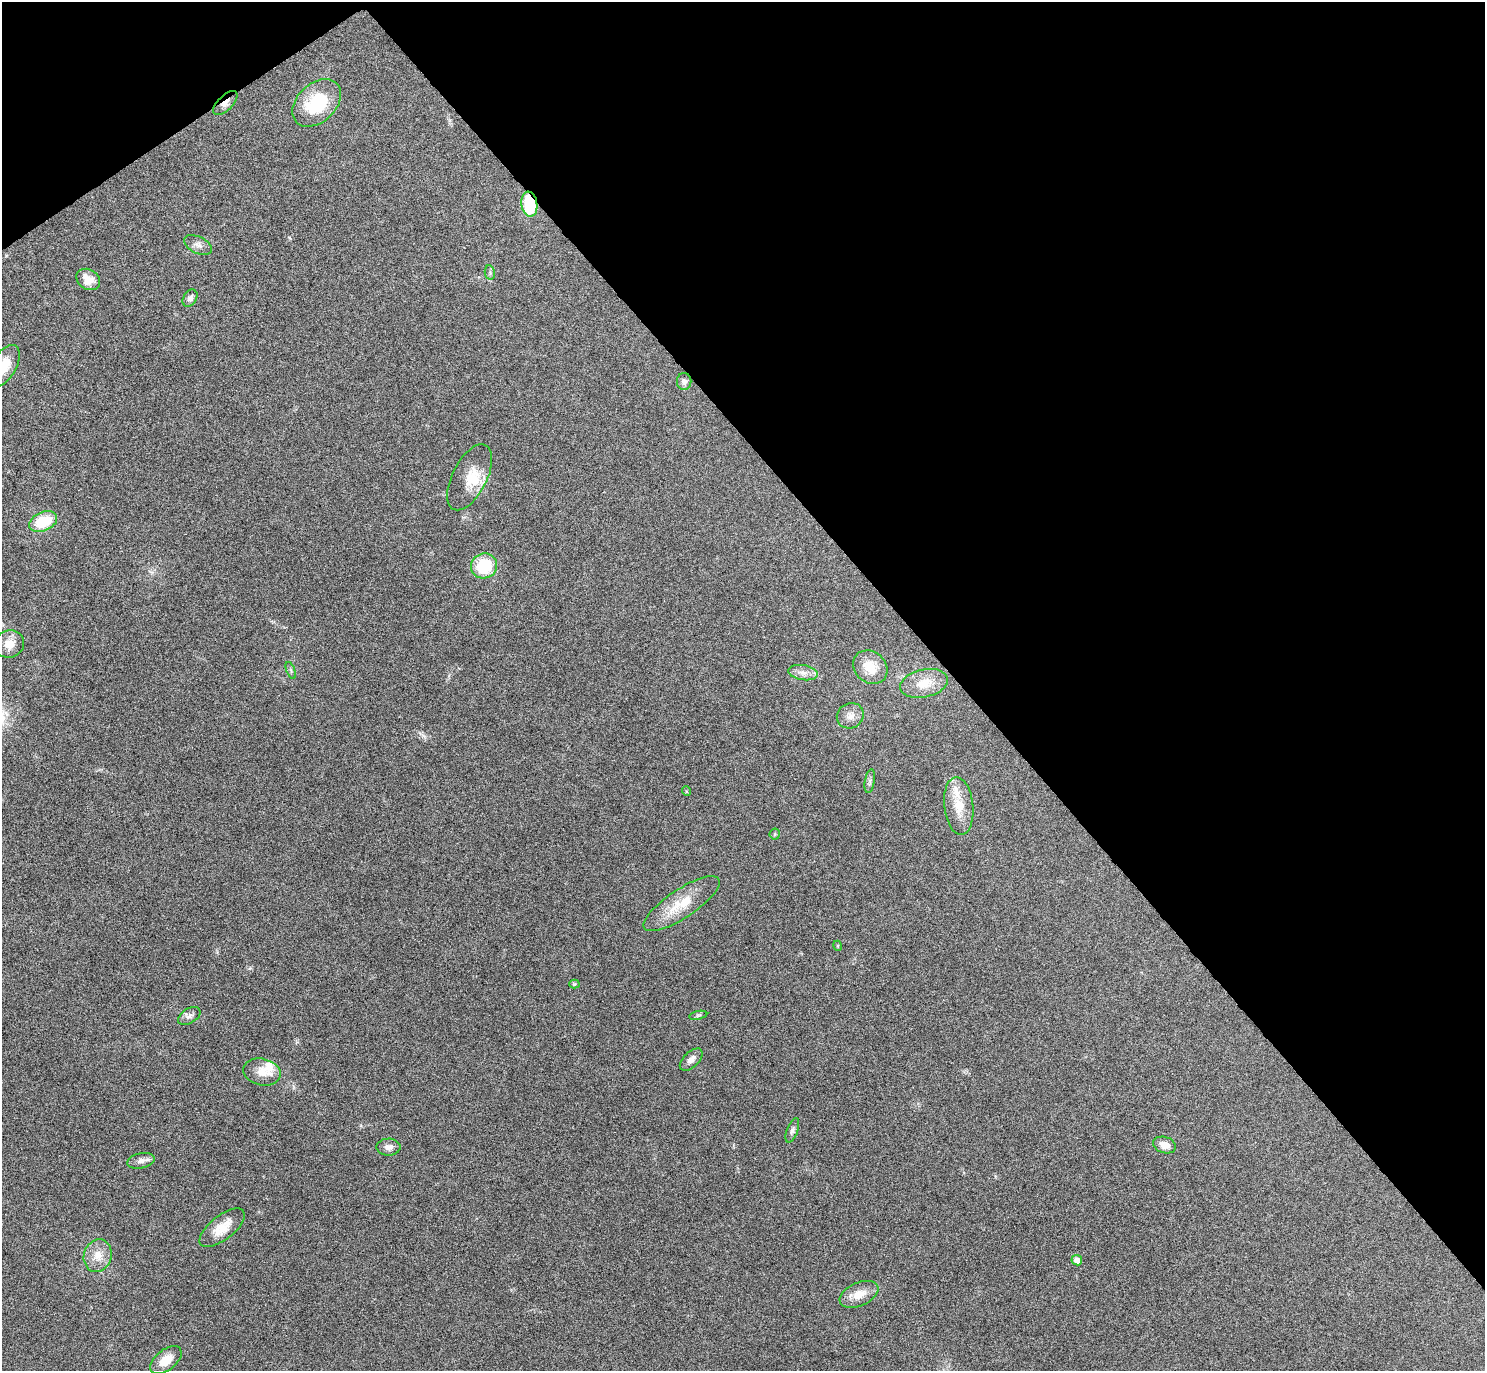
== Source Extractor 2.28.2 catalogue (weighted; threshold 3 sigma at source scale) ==
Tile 3 of 4 x 4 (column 3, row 1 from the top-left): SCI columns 2989-4471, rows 4282-5650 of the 5961 x 5953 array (HDU 1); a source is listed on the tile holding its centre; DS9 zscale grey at full resolution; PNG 1487 x 1373 px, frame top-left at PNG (2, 2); each listed source drawn as its Kron ellipse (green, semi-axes under 4 px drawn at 4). Shown black and unused: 38% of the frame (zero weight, under 5 of 9 exposures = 2% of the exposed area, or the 3 px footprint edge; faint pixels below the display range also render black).
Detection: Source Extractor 2.28.2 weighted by HDU 2 'WHT'; one run over the whole footprint, this tile lists its part. Background 0.0516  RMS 0.0041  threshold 0.0167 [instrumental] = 3 sigma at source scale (4.09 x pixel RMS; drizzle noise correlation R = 1.36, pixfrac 0.8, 0.05/0.05 arcsec/px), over >= 5 px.
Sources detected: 41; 1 inside a brighter object's white glare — neither listed nor drawn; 2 inside a brighter listed object's ellipse — not listed separately; the other 38 listed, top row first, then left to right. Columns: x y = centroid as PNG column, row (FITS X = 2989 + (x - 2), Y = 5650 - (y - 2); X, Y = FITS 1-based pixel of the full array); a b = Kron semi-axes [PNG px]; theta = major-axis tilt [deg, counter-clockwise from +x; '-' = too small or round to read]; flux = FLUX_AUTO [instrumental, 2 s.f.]
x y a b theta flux
225 103 15 7 44 2.4
317 103 28 19 43 22
529 204 12 8 -82 17
198 245 15 8 -26 2.1
490 273 7 5 -80 0.72
88 279 13 9 -32 4.4
190 298 9 6 56 1.5
4 366 23 12 60 7.6
684 381 8 7 - 1.7
470 477 36 17 63 8.7
43 521 15 9 23 15
484 566 13 12 - 16
9 644 15 13 19 4.6
870 667 18 15 -41 7.8
291 670 9 3 -69 0.6
803 673 15 7 -9 2.7
924 683 24 14 12 7.5
850 716 14 12 30 3.2
870 781 12 5 81 1.1
686 791 5 3 - 0.37
959 806 29 14 -84 8.5
775 834 5 5 - 0.49
682 904 45 14 34 12
838 946 5 3 - 0.33
574 984 5 4 - 0.55
698 1015 9 3 13 0.7
189 1016 12 7 32 1.7
691 1060 14 7 43 2.2
262 1072 19 13 -12 5.4
792 1130 13 5 69 1.2
1164 1145 12 8 -17 3.1
388 1147 12 8 1 2.2
141 1161 14 7 11 1.8
222 1228 27 12 38 6.8
98 1256 16 13 72 5.3
1077 1260 5 5 - 2.6
859 1294 20 11 24 5.5
166 1360 18 10 38 5.6
Overlapping masked pixels (flux is a lower limit): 2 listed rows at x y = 225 103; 529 204
Isophote crosses this tile's border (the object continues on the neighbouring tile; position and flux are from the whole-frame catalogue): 1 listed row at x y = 4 366